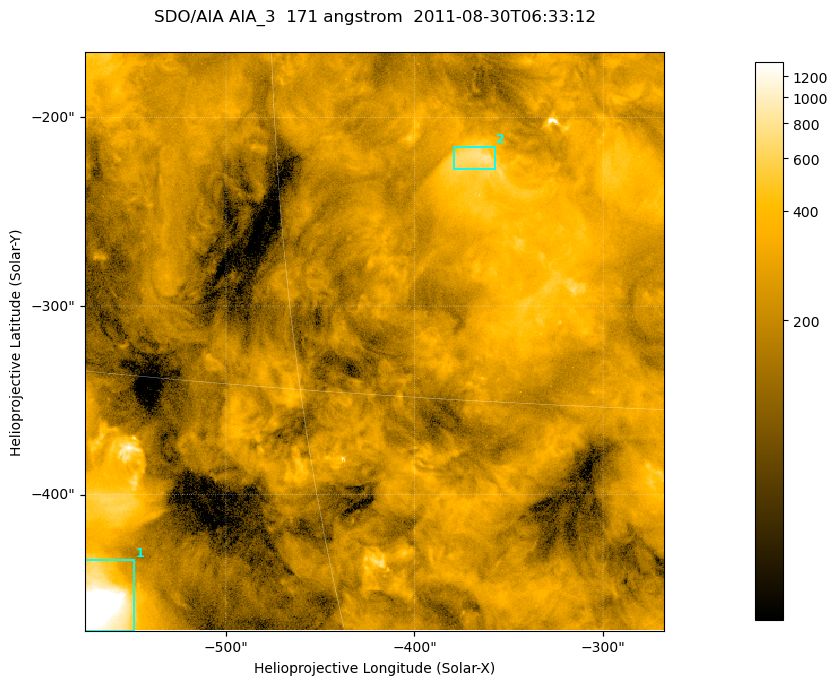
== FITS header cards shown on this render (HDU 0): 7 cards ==
TELESCOP= 'SDO/AIA '
INSTRUME= 'AIA_3   '
WAVELNTH=                  171
WAVEUNIT= 'angstrom'
DATE-OBS= '2011-08-30T06:33:12.34'
CTYPE1  = 'HPLN-TAN'
CTYPE2  = 'HPLT-TAN'

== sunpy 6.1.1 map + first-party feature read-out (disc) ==
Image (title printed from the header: SDO/AIA AIA_3  171 angstrom  2011-08-30T06:33:12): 512 x 512 px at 0.599 arcsec/px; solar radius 950 arcsec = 1585 px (partial field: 3.3% of the solar disc is inside the frame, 100% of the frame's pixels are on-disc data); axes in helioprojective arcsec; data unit not stated in the header (colour bar unlabelled)
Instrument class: DISC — disc imager (sunpy class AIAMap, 171 A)
Bright regions (active regions / flare kernels): reference = the on-disc median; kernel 5 px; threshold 5 sigma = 393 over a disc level ~211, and >= 1.15x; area >= 262 px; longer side >= 6 px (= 3.6 arcsec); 2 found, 2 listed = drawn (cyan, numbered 1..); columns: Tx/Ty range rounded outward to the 2 arcsec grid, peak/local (2 s.f.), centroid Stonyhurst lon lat
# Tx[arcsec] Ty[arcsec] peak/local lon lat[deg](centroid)
1 -576..-548 -472..-434 10 -40 -23
2 -380..-356 -228..-214 3.8 -23 -7